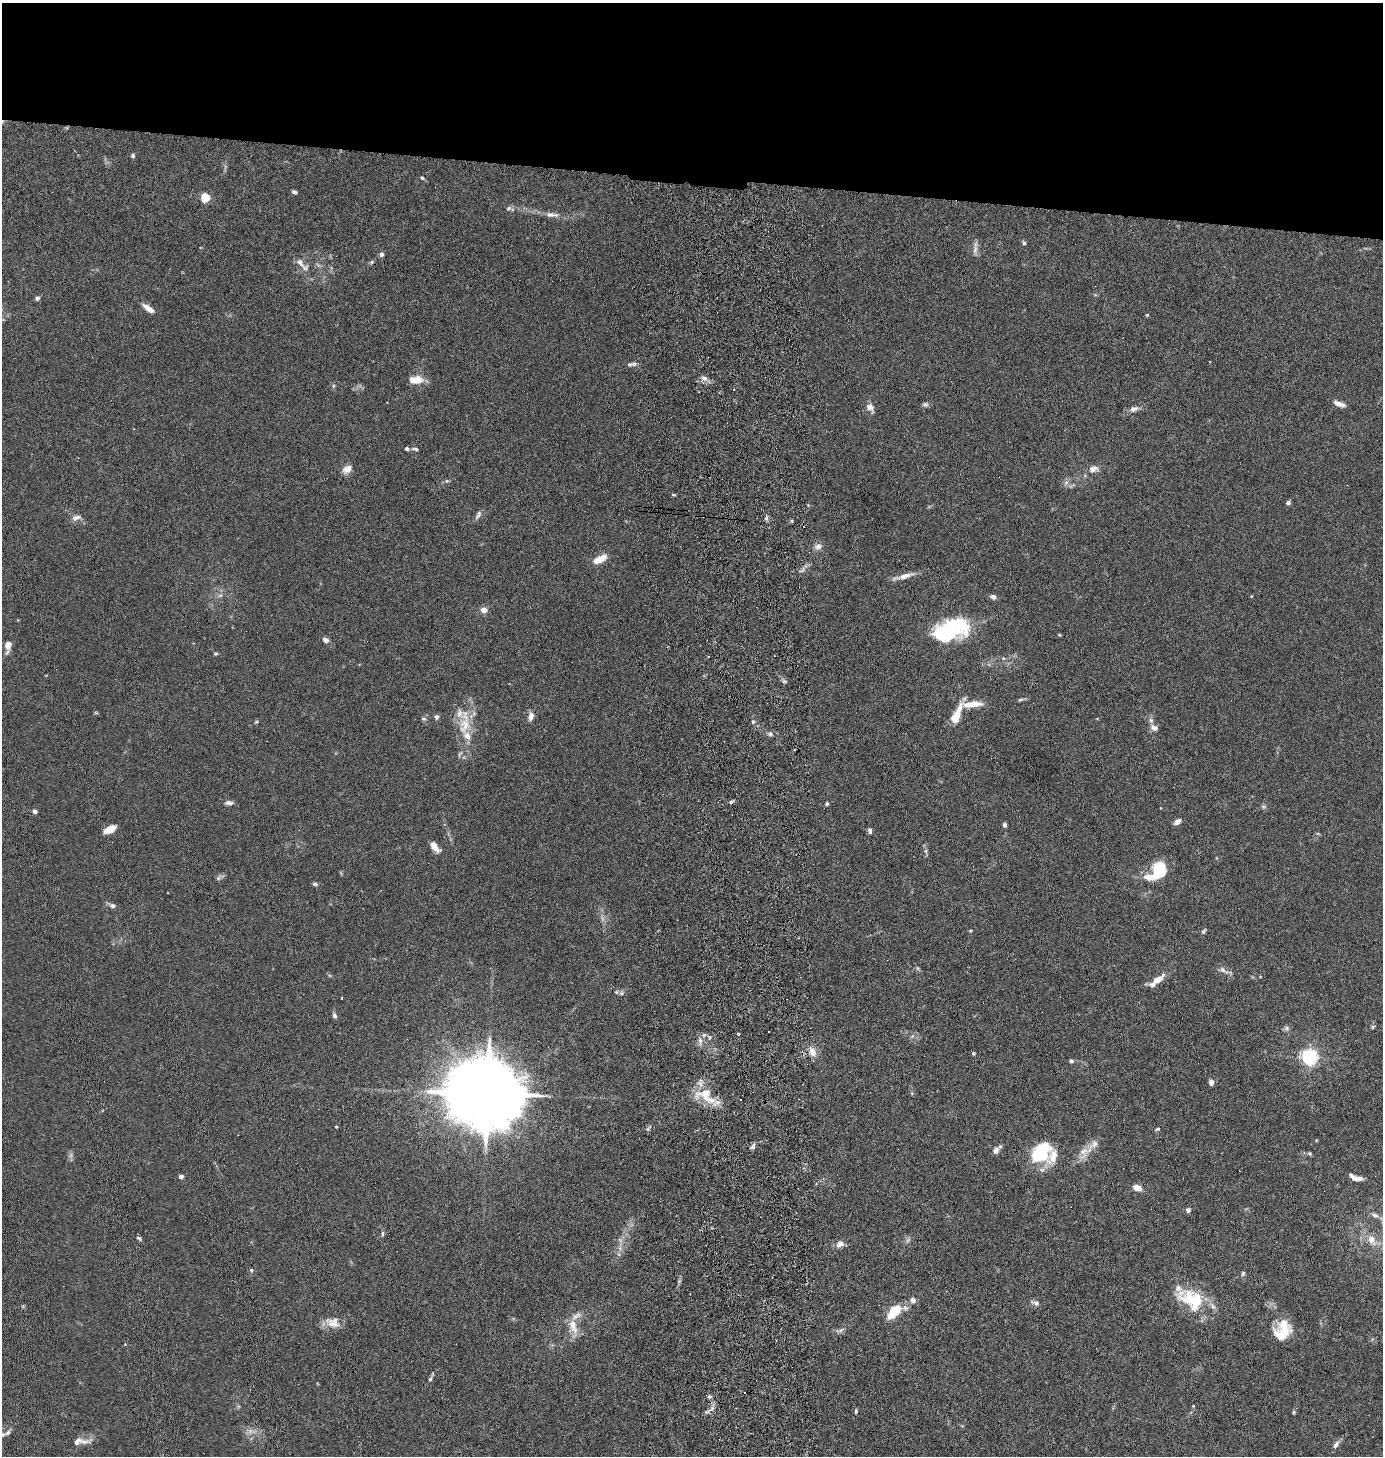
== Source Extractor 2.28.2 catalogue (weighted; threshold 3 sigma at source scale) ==
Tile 2 of 3 x 3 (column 2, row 1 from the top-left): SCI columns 1538-2918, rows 2917-4370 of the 4500 x 4376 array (HDU 1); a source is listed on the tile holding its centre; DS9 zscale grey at full resolution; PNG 1385 x 1458 px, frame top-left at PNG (2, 3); no overlay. Shown black and unused: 12% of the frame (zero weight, under 5 of 10 exposures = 3% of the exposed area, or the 3 px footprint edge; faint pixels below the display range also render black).
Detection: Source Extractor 2.28.2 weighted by HDU 2 'WHT'; one run over the whole footprint, this tile lists its part. Background 0.0206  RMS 0.0018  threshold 0.00729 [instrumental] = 3 sigma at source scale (4.09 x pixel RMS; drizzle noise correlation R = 1.36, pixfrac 0.8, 0.05/0.05 arcsec/px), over >= 5 px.
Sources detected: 156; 4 too faint to see at this stretch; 1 inside a brighter object's white glare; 5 cosmic-ray / hot-pixel residue — not listed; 16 inside a brighter listed object's ellipse — not listed separately; the other 130 listed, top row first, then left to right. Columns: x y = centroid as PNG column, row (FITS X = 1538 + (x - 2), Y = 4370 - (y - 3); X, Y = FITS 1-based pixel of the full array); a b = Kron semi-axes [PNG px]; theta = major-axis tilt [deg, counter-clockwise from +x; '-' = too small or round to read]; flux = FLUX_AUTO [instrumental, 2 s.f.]
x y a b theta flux
133 156 5 5 - 0.33
422 178 5 4 - 0.24
294 192 6 4 -17 0.36
205 198 5 5 - 8.4
508 208 8 6 23 0.41
552 215 22 7 -6 1.3
1024 243 6 5 - 0.27
975 249 17 6 88 0.83
381 254 6 5 - 0.47
372 262 6 5 - 0.28
300 263 16 7 -52 1.2
37 298 5 5 - 0.48
148 308 14 6 -35 1.4
1147 315 4 4 - 0.18
634 364 8 5 11 0.44
704 378 10 6 -22 0.78
416 380 14 8 2 2.5
333 386 6 4 71 0.22
925 404 8 6 3 0.4
1339 404 13 5 -21 1.1
870 408 13 9 -56 1
1134 409 11 7 13 0.83
407 449 5 4 - 0.35
415 449 8 4 -9 0.34
347 469 12 8 37 1.3
1093 469 10 7 13 1.2
447 481 6 5 - 0.26
1066 483 9 6 62 0.56
673 495 5 3 - 0.21
1288 503 4 4 - 0.51
478 515 13 6 61 0.6
766 517 7 5 89 0.39
76 518 14 7 14 0.84
818 546 10 8 25 0.86
597 561 11 9 20 1.5
904 576 27 6 15 1.6
220 595 7 4 1 0.34
993 597 8 6 -17 0.57
484 610 5 5 - 1.4
949 631 38 20 21 19
1059 635 6 4 -3 0.15
326 640 6 5 - 0.74
8 645 10 8 84 1.2
216 653 7 3 0 0.21
1003 658 6 4 -18 0.22
784 681 6 4 -18 0.28
1020 700 7 4 6 0.28
972 704 27 8 3 2.6
96 713 6 4 -18 0.18
956 716 25 7 66 3.9
436 717 7 6 - 0.4
531 717 11 7 77 0.92
424 719 7 5 -6 0.28
256 722 5 4 - 0.22
753 722 6 5 - 0.28
465 723 46 15 85 5.4
1154 728 10 7 -26 0.84
770 734 6 5 - 0.4
731 802 6 4 27 0.33
229 803 10 6 -2 0.64
827 804 5 4 - 0.26
1263 807 8 6 -1 0.36
34 811 4 4 - 1
1177 822 7 5 36 0.92
1005 825 4 4 - 0.49
110 829 14 7 27 1.7
870 831 8 5 -77 0.41
434 846 12 6 -50 1.7
926 851 7 4 -90 0.35
1158 867 26 16 43 6.3
341 873 6 4 -71 0.18
219 877 13 5 30 0.45
315 884 8 4 -15 0.32
112 905 10 6 -24 0.53
970 931 4 3 - 0.15
1203 931 8 4 51 0.29
1223 970 17 6 -28 0.83
1158 980 14 8 26 1.3
621 993 7 6 - 0.42
334 1016 7 5 -66 0.43
1373 1027 5 4 - 0.26
1286 1028 8 6 17 0.42
769 1031 2 2 - 0.15
739 1034 3 3 - 0.67
704 1035 5 5 - 0.36
700 1040 8 6 -73 0.64
812 1052 13 10 -59 1.5
973 1053 5 4 - 0.22
1309 1057 6 6 - 59
1071 1061 5 4 - 0.46
1211 1082 7 5 -88 0.75
487 1093 21 17 -12 2500
705 1094 32 16 11 4.3
735 1113 3 3 - 0.19
336 1127 3 3 - 0.16
1157 1129 6 4 25 0.26
753 1147 7 6 - 0.51
996 1151 9 7 57 0.79
1041 1152 25 17 46 8.8
1084 1152 20 12 64 2
1309 1153 7 4 -45 0.23
181 1176 4 4 - 0.67
1353 1177 16 6 -33 0.9
1137 1188 8 6 -17 1.6
1188 1210 4 4 - 0.72
1375 1215 12 6 -26 0.74
382 1234 8 4 89 0.28
139 1238 7 5 -36 0.3
908 1240 8 4 45 0.4
1372 1240 17 11 -58 2.2
840 1244 10 7 31 1.1
251 1270 5 4 - 0.2
1243 1273 7 5 75 0.31
1191 1299 36 22 -30 8.4
913 1300 7 7 - 0.65
1035 1303 13 6 -19 0.63
894 1312 15 8 36 5.8
332 1322 21 13 -14 2
573 1326 25 10 -74 2.2
1284 1329 24 15 -74 3.9
840 1330 13 4 21 0.51
430 1379 6 5 - 0.33
710 1397 7 3 0 0.28
1193 1406 4 3 - 0.14
856 1411 7 3 84 0.2
1294 1412 6 4 89 0.2
250 1431 7 7 - 0.69
8 1433 15 5 33 0.53
84 1441 24 7 9 1.2
1336 1445 11 6 56 0.72
Overlapping masked pixels (flux is a lower limit): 1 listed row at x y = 735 1113